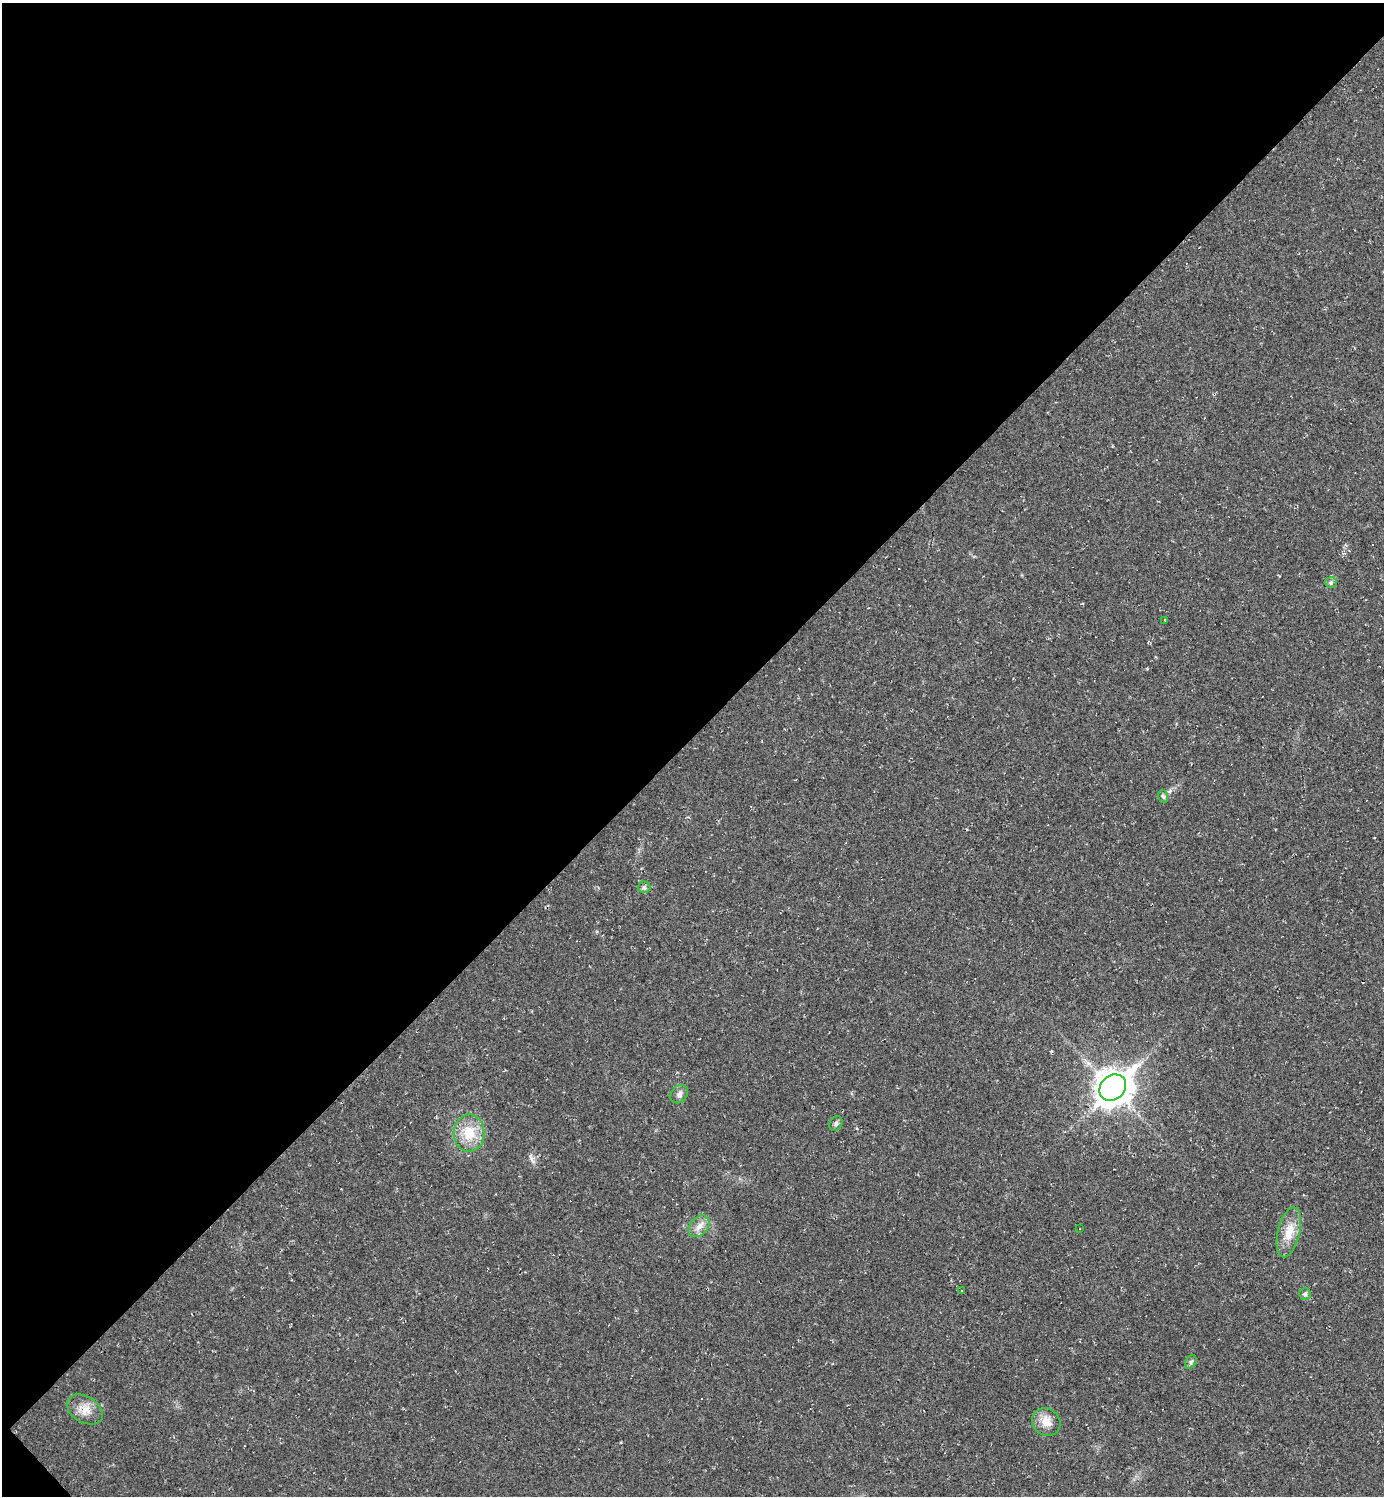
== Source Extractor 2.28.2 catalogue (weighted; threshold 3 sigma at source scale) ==
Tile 5 of 4 x 4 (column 1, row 2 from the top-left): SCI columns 154-1535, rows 2990-4483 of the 5977 x 5977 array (HDU 1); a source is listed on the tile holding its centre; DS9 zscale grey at full resolution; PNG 1386 x 1498 px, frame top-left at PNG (2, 3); each listed source drawn as its Kron ellipse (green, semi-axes under 4 px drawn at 4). Shown black and unused: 49% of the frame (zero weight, under 2 of 3 exposures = <1% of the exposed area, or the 3 px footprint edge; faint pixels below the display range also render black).
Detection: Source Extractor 2.28.2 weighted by HDU 2 'WHT'; one run over the whole footprint, this tile lists its part. Background 0.0318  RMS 0.0063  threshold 0.0283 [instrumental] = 3 sigma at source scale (4.5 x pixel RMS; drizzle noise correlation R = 1.50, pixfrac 1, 0.05/0.05 arcsec/px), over >= 5 px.
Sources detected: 20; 4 cosmic-ray / hot-pixel residue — neither listed nor drawn; the other 16 listed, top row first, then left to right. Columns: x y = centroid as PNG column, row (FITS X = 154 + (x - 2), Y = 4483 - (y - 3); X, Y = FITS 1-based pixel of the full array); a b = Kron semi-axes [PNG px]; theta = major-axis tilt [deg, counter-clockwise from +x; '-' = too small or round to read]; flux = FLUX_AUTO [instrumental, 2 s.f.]
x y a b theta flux
1331 582 6 5 - 1.3
1165 620 3 3 - 0.96
1163 796 6 5 - 1.2
644 887 6 6 - 1.4
1113 1088 14 12 43 1100
679 1094 10 8 49 2.7
836 1123 8 6 58 1.6
469 1133 19 15 -90 15
699 1226 12 8 48 4.4
1080 1228 3 3 - 2.1
1289 1232 25 11 76 11
962 1290 3 3 - 9.7
1305 1294 6 6 - 1.4
1191 1362 7 5 60 1.3
85 1409 20 13 -32 8
1046 1422 15 13 -39 7.3